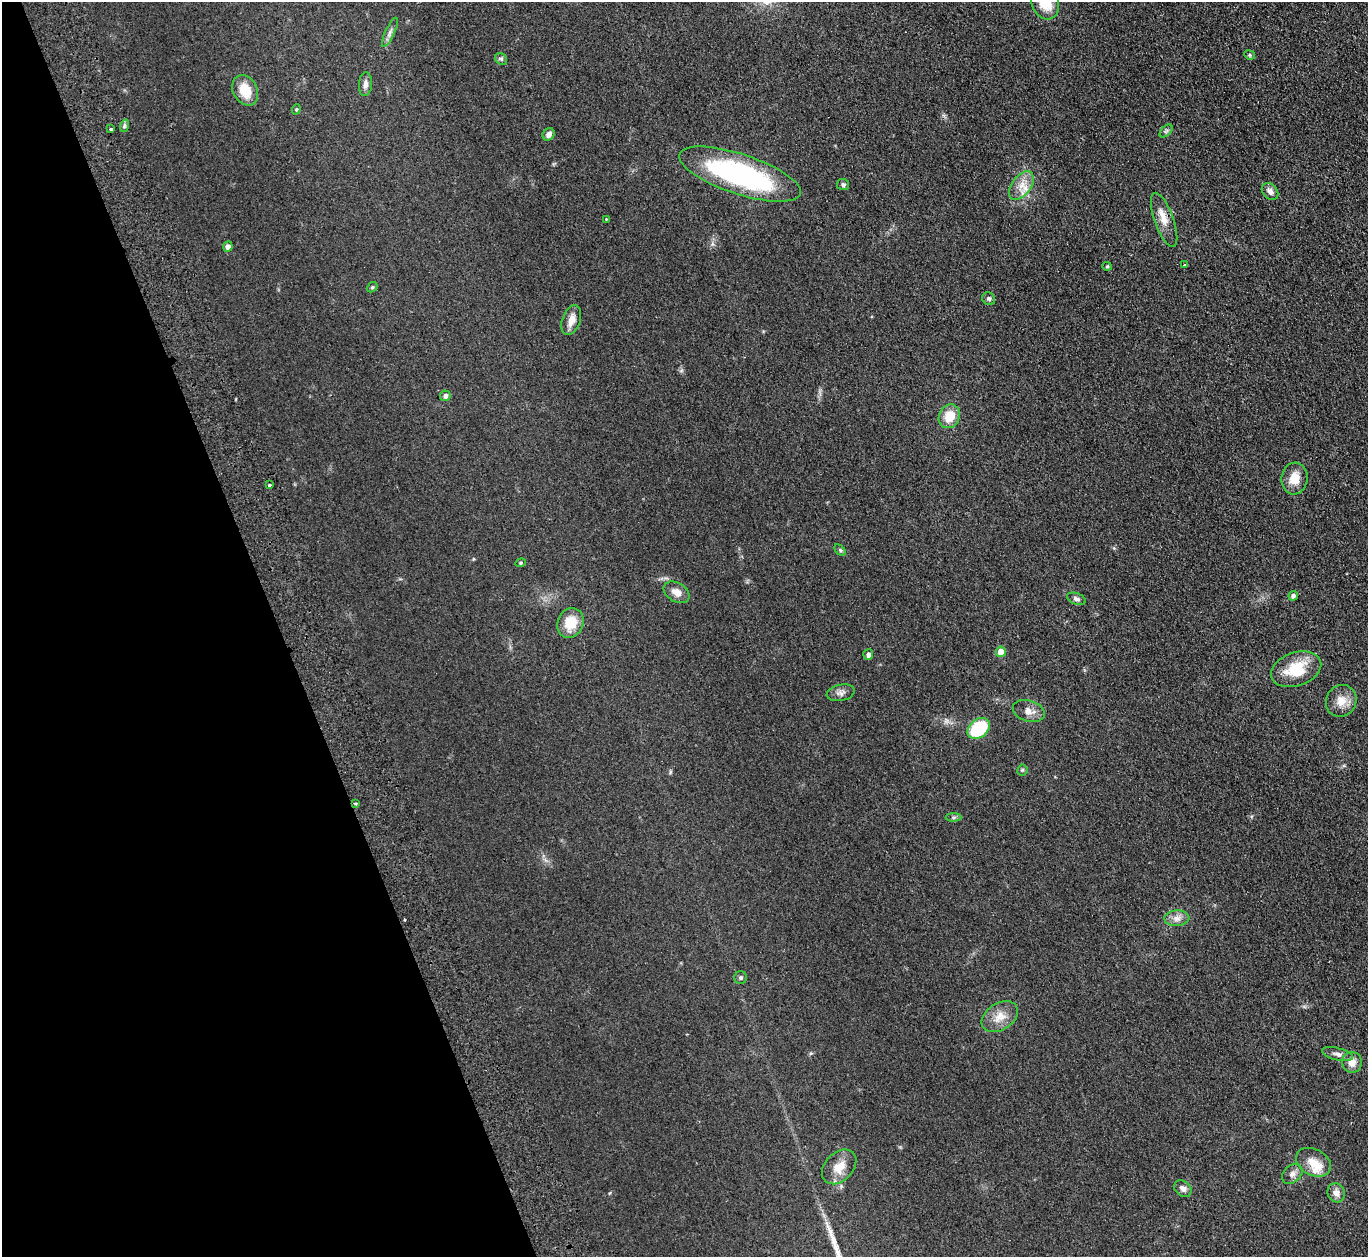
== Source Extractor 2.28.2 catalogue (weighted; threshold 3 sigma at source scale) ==
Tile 5 of 4 x 4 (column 1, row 2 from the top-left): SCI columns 56-1421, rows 2685-3939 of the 5574 x 5496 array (HDU 1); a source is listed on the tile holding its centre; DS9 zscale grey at full resolution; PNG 1370 x 1259 px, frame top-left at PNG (2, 2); each listed source drawn as its Kron ellipse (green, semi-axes under 4 px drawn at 4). Shown black and unused: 20% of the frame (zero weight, under 2 of 3 exposures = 3% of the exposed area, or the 3 px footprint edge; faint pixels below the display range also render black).
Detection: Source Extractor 2.28.2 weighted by HDU 2 'WHT'; one run over the whole footprint, this tile lists its part. Background 0.0465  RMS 0.0085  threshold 0.038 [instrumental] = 3 sigma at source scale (4.5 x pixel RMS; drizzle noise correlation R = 1.50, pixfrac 1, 0.05/0.05 arcsec/px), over >= 5 px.
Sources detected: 56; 1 cosmic-ray / hot-pixel residue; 1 long thin detection or spike segment (spike, bleed or trail) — neither listed nor drawn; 1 inside a brighter listed object's ellipse — not listed separately; the other 53 listed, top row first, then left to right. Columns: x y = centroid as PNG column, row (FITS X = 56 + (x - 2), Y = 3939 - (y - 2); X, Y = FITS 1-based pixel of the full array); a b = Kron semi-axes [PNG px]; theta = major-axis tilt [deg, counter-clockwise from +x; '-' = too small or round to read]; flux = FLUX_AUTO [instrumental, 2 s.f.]
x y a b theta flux
1045 2 17 13 -70 21
390 32 16 4 65 3.5
1249 55 5 4 - 1.2
501 59 6 5 - 1.5
365 84 12 6 85 3.9
245 90 16 12 -62 18
296 109 5 4 - 0.98
124 126 6 4 71 1.4
110 129 3 3 - 3.6
1166 131 8 4 44 1.8
549 134 7 5 54 3.8
740 174 64 20 -18 150
843 184 6 5 - 1.8
1021 185 16 9 52 9.6
1270 192 9 7 -46 4.1
606 219 3 3 - 0.6
1164 220 28 9 -70 11
228 247 5 5 - 4.3
1184 265 3 3 - 0.86
1107 266 5 4 - 1
372 287 5 4 - 1.2
989 299 7 6 - 1.9
571 320 16 9 70 7.9
445 396 5 5 - 3
949 416 12 10 64 16
1294 478 16 13 82 12
269 485 3 3 - 3.1
840 550 7 4 -46 1.2
521 563 5 4 - 1.1
677 592 14 9 -31 7.1
1293 596 5 4 - 2.6
1076 599 10 5 -21 2.5
570 623 15 13 65 16
1001 652 5 5 - 13
868 655 5 5 - 2.9
1296 669 26 16 19 29
841 693 14 8 12 4.1
1341 701 16 15 - 11
1029 711 16 10 -17 6.6
979 728 12 9 40 48
1022 770 5 5 - 1.1
356 803 3 3 - 2.2
953 817 8 4 0 1.4
1177 918 12 7 3 5.1
741 977 6 6 - 1.6
1000 1017 20 13 33 12
1338 1054 16 6 -13 4
1352 1062 10 10 - 7.1
1313 1162 18 13 -27 12
839 1167 20 14 46 12
1292 1174 11 8 43 3.9
1183 1189 9 7 -41 3.4
1336 1193 10 8 -64 5.2
Isophote crosses this tile's border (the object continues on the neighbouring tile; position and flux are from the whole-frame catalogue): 1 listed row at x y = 1045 2